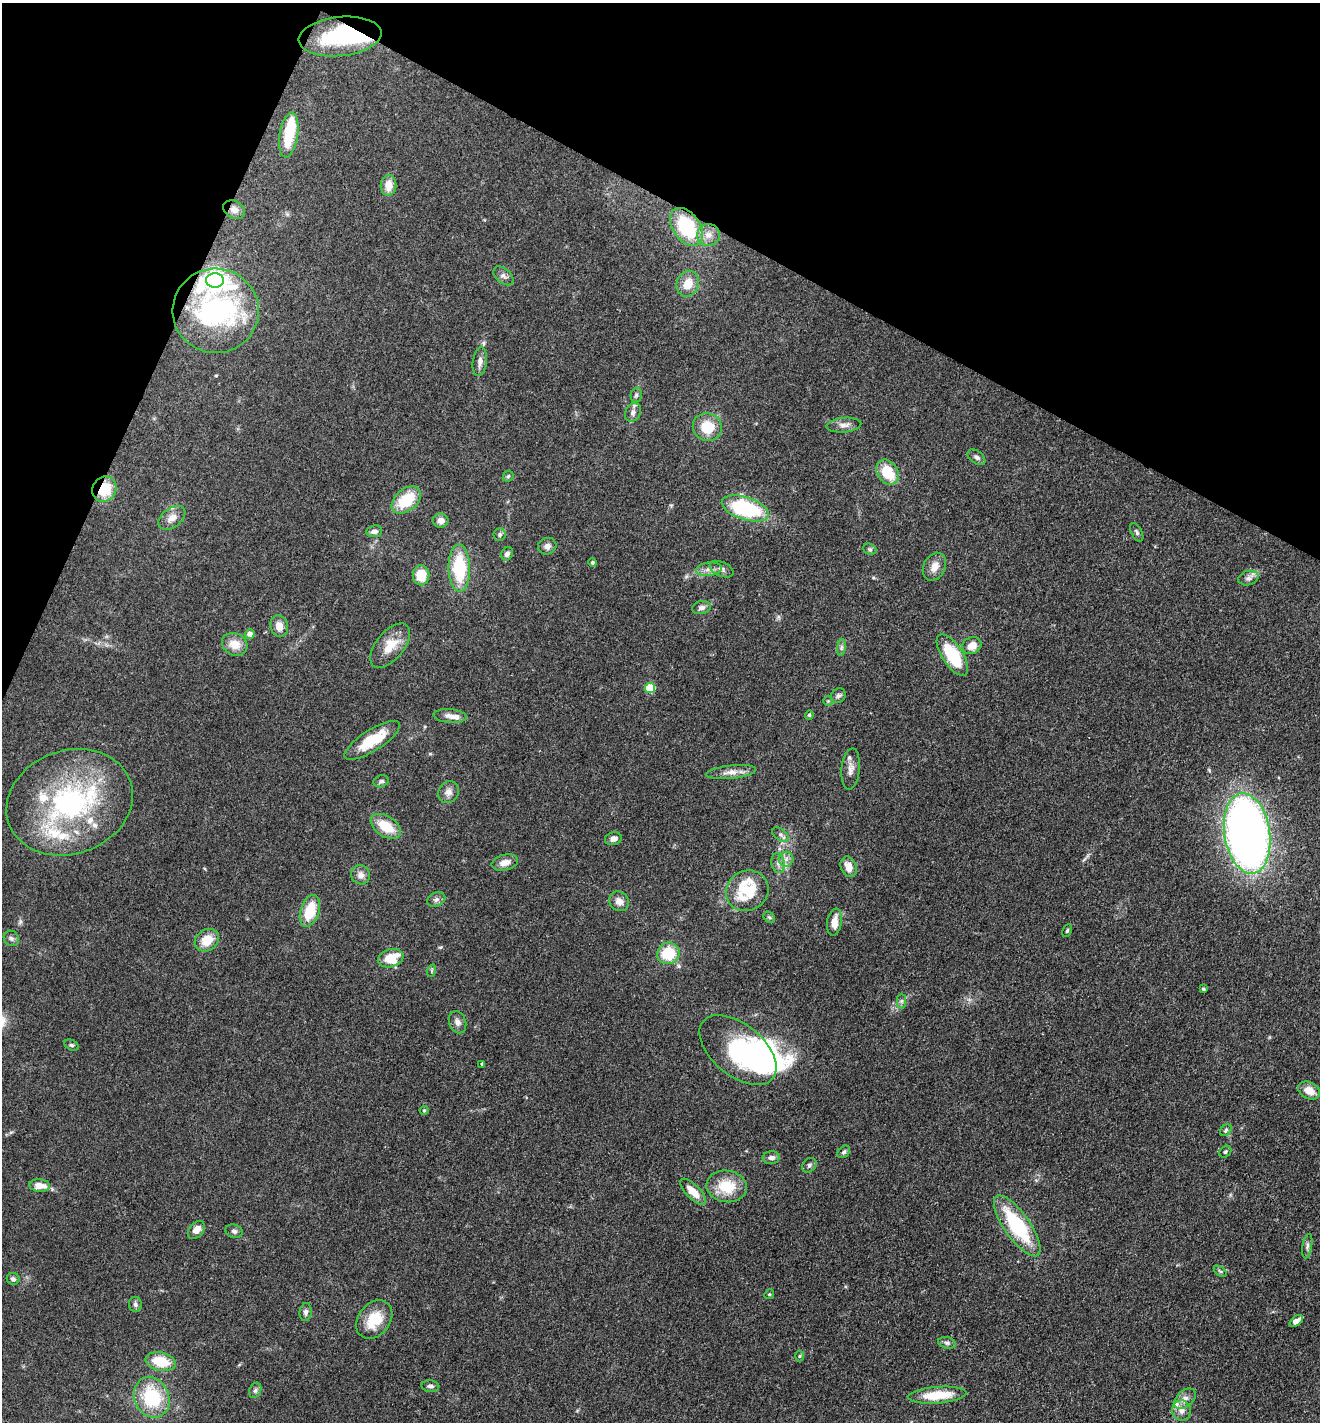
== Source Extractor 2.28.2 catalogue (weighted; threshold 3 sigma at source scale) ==
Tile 2 of 4 x 4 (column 2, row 1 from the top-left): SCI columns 1598-2915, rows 4265-5684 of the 5695 x 5686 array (HDU 1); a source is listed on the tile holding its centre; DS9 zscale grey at full resolution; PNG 1322 x 1424 px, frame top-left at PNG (2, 3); each listed source drawn as its Kron ellipse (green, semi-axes under 4 px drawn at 4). Shown black and unused: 21% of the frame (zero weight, under 3 of 4 exposures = <1% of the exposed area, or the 3 px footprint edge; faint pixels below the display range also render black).
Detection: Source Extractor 2.28.2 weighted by HDU 2 'WHT'; one run over the whole footprint, this tile lists its part. Background 0.0839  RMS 0.0064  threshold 0.0286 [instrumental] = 3 sigma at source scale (4.5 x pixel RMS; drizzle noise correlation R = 1.50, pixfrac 1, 0.05/0.05 arcsec/px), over >= 5 px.
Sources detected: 127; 5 inside a brighter object's white glare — neither listed nor drawn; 10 inside a brighter listed object's ellipse — not listed separately; the other 112 listed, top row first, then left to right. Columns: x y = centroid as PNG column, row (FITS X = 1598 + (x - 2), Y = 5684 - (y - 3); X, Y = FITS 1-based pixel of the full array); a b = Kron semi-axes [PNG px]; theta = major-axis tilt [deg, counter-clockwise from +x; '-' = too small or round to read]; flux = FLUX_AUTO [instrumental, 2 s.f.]
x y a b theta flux
340 36 41 19 6 55
289 135 23 9 81 26
388 185 10 8 88 8.2
234 210 11 8 -27 3.9
687 227 21 13 -54 41
708 235 11 11 - 5.3
503 276 12 7 -41 2.7
215 280 9 7 -3 270
688 284 13 11 68 10
216 311 43 42 - 130
480 361 14 7 82 3.4
636 395 7 5 75 1.3
633 412 10 7 61 2.7
844 425 17 7 5 4.1
707 427 14 14 - 18
976 457 10 6 -38 1.9
888 472 13 10 -56 21
508 476 6 5 - 0.99
104 489 13 11 53 18
406 500 17 11 41 23
745 508 24 11 -18 61
172 518 15 9 37 5.6
441 521 8 7 - 3.9
374 531 8 6 6 3.2
1137 532 10 5 -62 1.5
500 535 6 6 - 1.4
547 546 9 8 - 3.4
870 549 7 5 -20 1.2
507 554 7 5 62 2.5
592 563 4 4 - 1.1
934 567 15 11 64 6.1
459 568 23 11 -89 38
709 569 13 7 7 3.6
721 569 12 7 -23 2.5
421 575 10 8 -89 13
1248 578 10 7 14 2.8
701 608 9 6 11 2.5
279 626 11 8 -77 5.7
250 634 5 4 - 3.9
235 644 13 10 -26 8.8
972 645 10 8 25 6.7
390 646 26 14 51 13
841 647 8 4 82 1.4
952 655 24 10 -57 33
650 688 5 5 - 28
838 696 8 6 42 1.8
828 701 5 5 - 0.79
809 715 4 4 - 0.7
450 716 17 7 -4 4
372 740 32 10 33 20
851 769 21 9 84 4.8
731 772 25 6 6 5.4
381 781 8 6 17 1.6
448 792 11 10 - 4.1
70 802 64 52 19 120
386 826 17 10 -33 16
1247 833 41 22 -81 510
780 835 9 5 -37 1.9
613 839 8 6 13 3.2
786 859 7 7 - 2.9
505 863 13 7 14 5.2
778 863 10 6 -81 2.8
849 867 10 7 -70 6.6
361 875 10 9 - 3.7
747 891 22 19 29 26
436 900 9 7 27 2.1
619 901 10 9 - 4.6
310 911 16 9 71 20
769 917 6 5 - 1.1
834 922 14 7 81 6.7
1067 931 7 4 64 0.91
11 938 8 7 - 1.9
207 940 13 10 35 12
668 953 11 10 - 22
391 958 13 9 15 15
431 971 6 4 71 0.97
1203 989 3 3 - 1.1
901 1001 7 4 90 1.3
457 1022 11 8 -69 3.1
71 1045 7 5 -26 1.2
738 1050 45 25 -40 96
482 1064 3 3 - 1.3
1309 1090 12 8 -27 7
424 1110 4 4 - 0.67
1226 1130 7 5 46 1.1
844 1152 7 5 44 1.4
1225 1152 7 5 45 1.1
771 1158 8 6 5 2.9
809 1165 8 6 47 1.5
40 1186 10 6 -5 8.1
727 1186 20 15 -9 20
693 1192 17 7 -45 8.8
1017 1226 36 12 -55 51
196 1230 10 7 49 5.2
234 1231 9 6 -18 1.8
1307 1246 12 4 81 2.1
1220 1271 7 4 -37 0.95
13 1279 6 6 - 1.5
769 1294 5 4 - 0.79
135 1304 7 6 - 1.8
306 1312 9 6 83 1.9
374 1319 21 16 51 18
1296 1321 7 4 38 5.2
947 1343 9 5 -10 1.9
799 1356 5 3 - 0.72
161 1361 15 9 -13 17
430 1386 9 6 -6 2
255 1390 8 6 68 1.5
937 1395 29 8 5 20
152 1397 21 17 -64 36
1185 1399 12 8 41 4.1
1181 1410 10 9 - 4.6
Overlapping masked pixels (flux is a lower limit): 6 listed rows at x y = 234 210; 687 227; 215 280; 216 311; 104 489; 738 1050